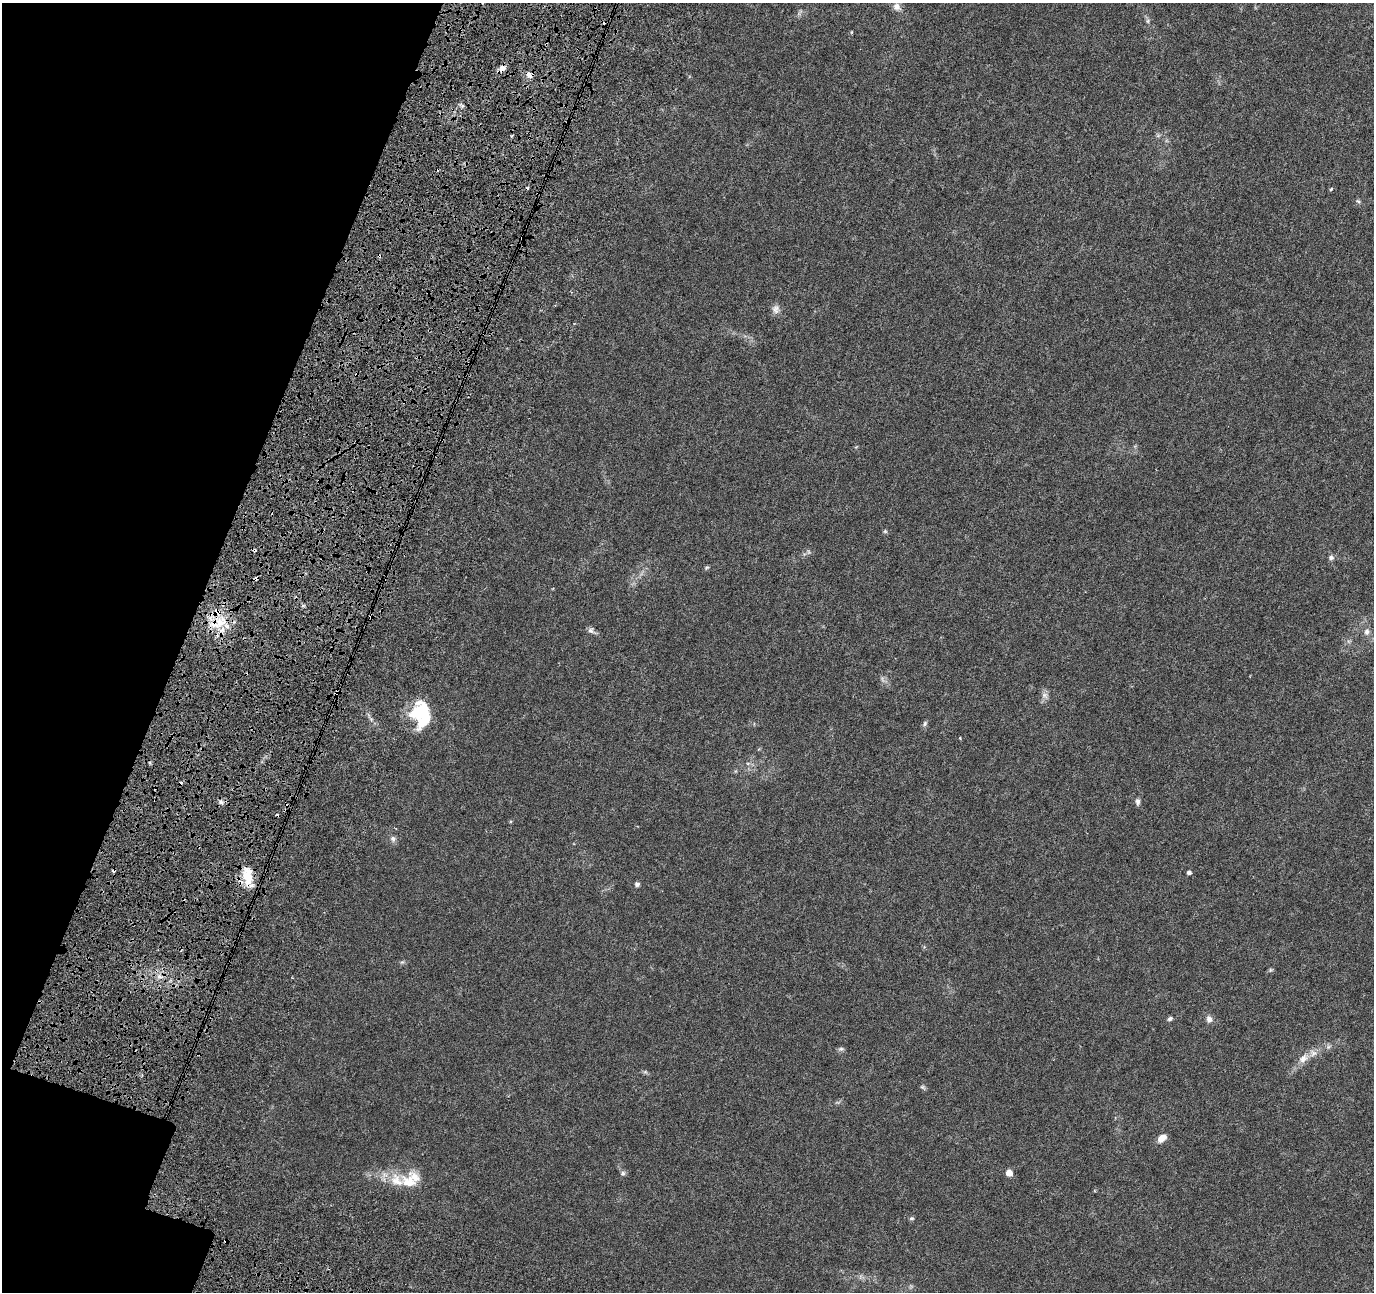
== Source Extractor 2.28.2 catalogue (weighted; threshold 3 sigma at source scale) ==
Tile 9 of 4 x 4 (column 1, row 3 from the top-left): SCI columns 191-1562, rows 1692-2981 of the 5873 x 6022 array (HDU 1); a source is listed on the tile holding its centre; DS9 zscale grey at full resolution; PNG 1376 x 1294 px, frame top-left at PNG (2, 3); no overlay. Shown black and unused: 16% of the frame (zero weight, under 4 of 8 exposures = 9% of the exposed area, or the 3 px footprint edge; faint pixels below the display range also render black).
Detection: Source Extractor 2.28.2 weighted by HDU 2 'WHT'; one run over the whole footprint, this tile lists its part. Background 0.00921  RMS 0.0012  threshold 0.00494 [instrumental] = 3 sigma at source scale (4.09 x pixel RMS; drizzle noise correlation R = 1.36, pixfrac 0.8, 0.0396/0.0396 arcsec/px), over >= 5 px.
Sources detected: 61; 2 too faint to see at this stretch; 1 inside a brighter object's white glare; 9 cosmic-ray / hot-pixel residue — not listed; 5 inside a brighter listed object's ellipse — not listed separately; the other 44 listed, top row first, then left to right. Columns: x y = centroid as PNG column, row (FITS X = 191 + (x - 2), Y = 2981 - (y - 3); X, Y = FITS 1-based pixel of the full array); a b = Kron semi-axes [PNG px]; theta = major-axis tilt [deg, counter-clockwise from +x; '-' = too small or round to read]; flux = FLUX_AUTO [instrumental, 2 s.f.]
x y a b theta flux
897 7 11 9 -41 0.58
1148 21 7 4 90 0.19
851 32 5 3 - 0.083
502 68 10 7 49 0.61
529 75 8 7 - 0.54
512 136 4 3 - 0.13
1158 136 7 4 1 0.18
1331 189 5 4 - 0.13
1358 201 7 4 -44 0.16
522 238 4 3 - 0.1
776 309 12 10 -86 0.57
885 531 5 5 - 0.15
1331 558 8 6 2 0.29
706 567 6 4 33 0.15
371 617 4 3 - 0.21
218 623 30 15 17 3.3
591 631 13 6 -31 0.37
1367 632 10 7 85 0.46
337 693 8 5 86 0.42
1045 695 10 8 -36 0.45
419 712 26 18 47 4.7
925 723 8 5 74 0.23
960 738 3 3 - 0.12
748 763 6 4 18 0.17
221 802 7 6 - 0.35
1138 802 9 5 -90 0.31
393 839 9 7 -82 0.35
114 870 4 3 - 0.41
1189 872 5 4 - 0.24
248 876 25 11 -79 2.5
637 884 6 6 - 0.24
1270 970 6 4 47 0.15
159 976 8 5 -17 0.48
1170 1019 7 5 30 0.23
1209 1019 9 7 -81 0.48
841 1049 7 6 - 0.23
1303 1058 15 9 40 0.88
923 1087 9 5 -37 0.19
1162 1138 11 7 37 0.8
623 1173 7 6 - 0.25
1009 1173 6 5 - 1
397 1181 24 20 -10 2.5
911 1218 6 5 - 0.17
226 1241 4 3 - 0.36
Overlapping masked pixels (flux is a lower limit): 9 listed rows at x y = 502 68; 529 75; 522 238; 371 617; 218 623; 337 693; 114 870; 248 876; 226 1241